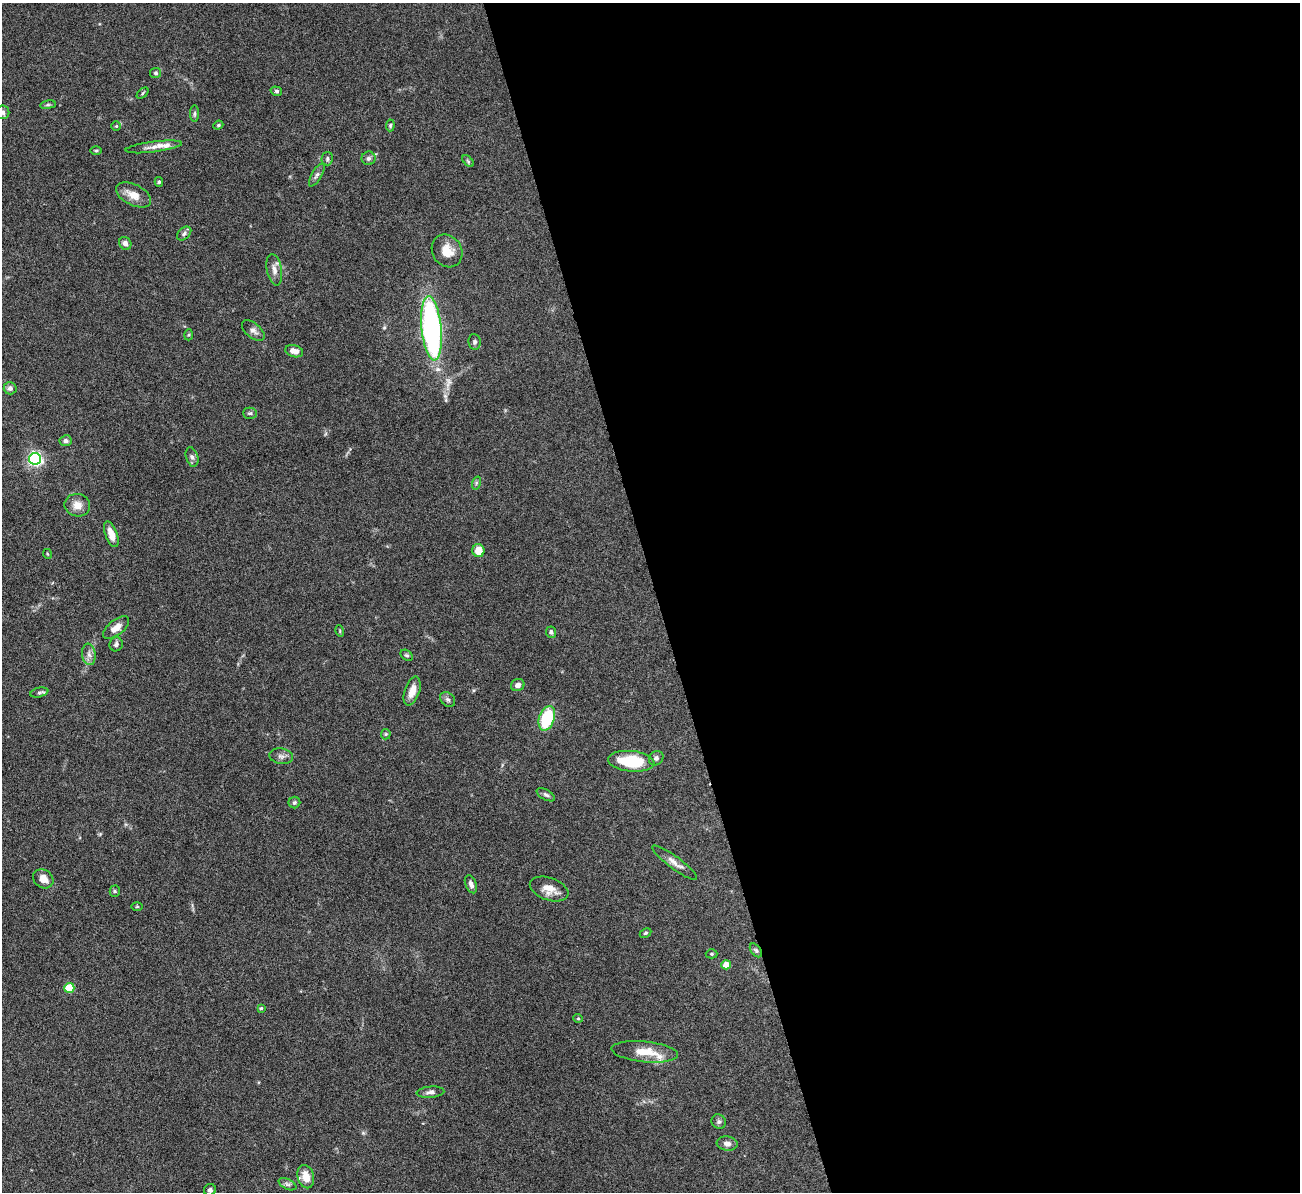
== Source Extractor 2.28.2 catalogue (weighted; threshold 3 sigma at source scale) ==
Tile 8 of 4 x 4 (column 4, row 2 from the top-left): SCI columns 3897-5194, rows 2657-3846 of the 5251 x 5196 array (HDU 1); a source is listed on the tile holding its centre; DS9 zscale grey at full resolution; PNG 1302 x 1194 px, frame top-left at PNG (2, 3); each listed source drawn as its Kron ellipse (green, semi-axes under 4 px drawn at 4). Shown black and unused: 50% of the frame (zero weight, under 5 of 9 exposures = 3% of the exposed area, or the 3 px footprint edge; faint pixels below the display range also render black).
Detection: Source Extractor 2.28.2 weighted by HDU 2 'WHT'; one run over the whole footprint, this tile lists its part. Background 0.12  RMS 0.0038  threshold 0.0155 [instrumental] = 3 sigma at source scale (4.09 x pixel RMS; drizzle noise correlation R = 1.36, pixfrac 0.8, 0.05/0.05 arcsec/px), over >= 5 px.
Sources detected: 76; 3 inside a brighter listed object's ellipse — not listed separately; the other 73 listed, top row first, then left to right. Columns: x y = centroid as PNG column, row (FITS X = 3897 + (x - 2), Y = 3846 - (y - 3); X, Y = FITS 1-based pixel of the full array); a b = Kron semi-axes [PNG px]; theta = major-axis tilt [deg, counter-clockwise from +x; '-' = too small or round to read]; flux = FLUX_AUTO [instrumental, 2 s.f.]
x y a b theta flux
156 73 5 5 - 0.59
276 91 6 4 -16 0.6
143 93 7 3 43 0.45
48 105 8 4 9 0.53
3 112 7 6 - 0.89
194 114 8 4 90 0.56
218 125 5 4 - 0.38
390 125 6 4 85 0.53
116 126 4 4 - 0.39
154 147 28 5 7 2.4
96 151 5 3 - 0.39
369 158 7 7 - 0.92
327 159 7 5 76 0.71
468 161 7 4 -46 0.49
317 175 13 5 60 1.1
159 182 5 4 - 0.53
134 195 19 10 -27 4
184 233 8 5 42 0.9
125 243 7 6 - 1.3
447 251 17 14 -58 5.1
274 270 16 7 -80 2.1
431 328 32 10 -84 94
253 331 13 7 -39 1.5
189 335 5 3 - 0.38
475 342 8 6 -82 0.79
294 351 9 6 -16 2.3
10 388 6 6 - 1.2
250 413 7 5 -1 0.65
66 441 6 5 - 0.9
192 457 10 6 -74 1
35 459 6 6 - 83
476 483 7 4 72 0.54
77 505 13 11 -11 3.3
111 534 13 6 -70 3.3
478 550 6 6 - 4.3
48 554 5 3 - 0.3
116 628 15 7 38 2.9
340 631 6 3 -73 0.32
551 632 6 5 - 0.77
116 644 7 6 - 0.91
89 654 11 6 -82 1.7
407 655 7 5 -38 0.6
518 685 7 6 - 1.5
412 691 15 7 71 3.5
39 692 9 4 12 0.78
448 699 8 6 -43 0.91
547 718 13 7 72 17
386 734 5 5 - 0.43
281 756 12 7 -10 1.4
656 758 8 6 44 0.97
631 761 23 10 -5 16
546 795 10 5 -29 0.89
294 802 6 5 - 0.57
675 863 27 6 -36 2.6
43 879 11 9 -35 3
471 884 9 5 -68 1.4
549 889 20 11 -19 4.2
115 891 5 5 - 0.5
137 906 5 3 - 0.36
645 933 6 4 27 0.51
756 950 8 4 -52 0.74
712 954 6 4 -1 0.48
726 965 4 4 - 5.8
69 988 5 5 - 14
261 1008 4 4 - 0.41
578 1018 5 4 - 0.38
645 1052 33 10 -5 6.5
430 1092 14 5 4 1.4
719 1122 7 6 - 0.91
727 1144 10 7 -8 1.7
306 1177 12 8 -75 4.1
287 1184 9 5 -26 0.94
210 1190 6 6 - 0.9
Isophote crosses this tile's border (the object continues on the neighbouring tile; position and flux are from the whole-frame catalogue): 1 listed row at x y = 3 112